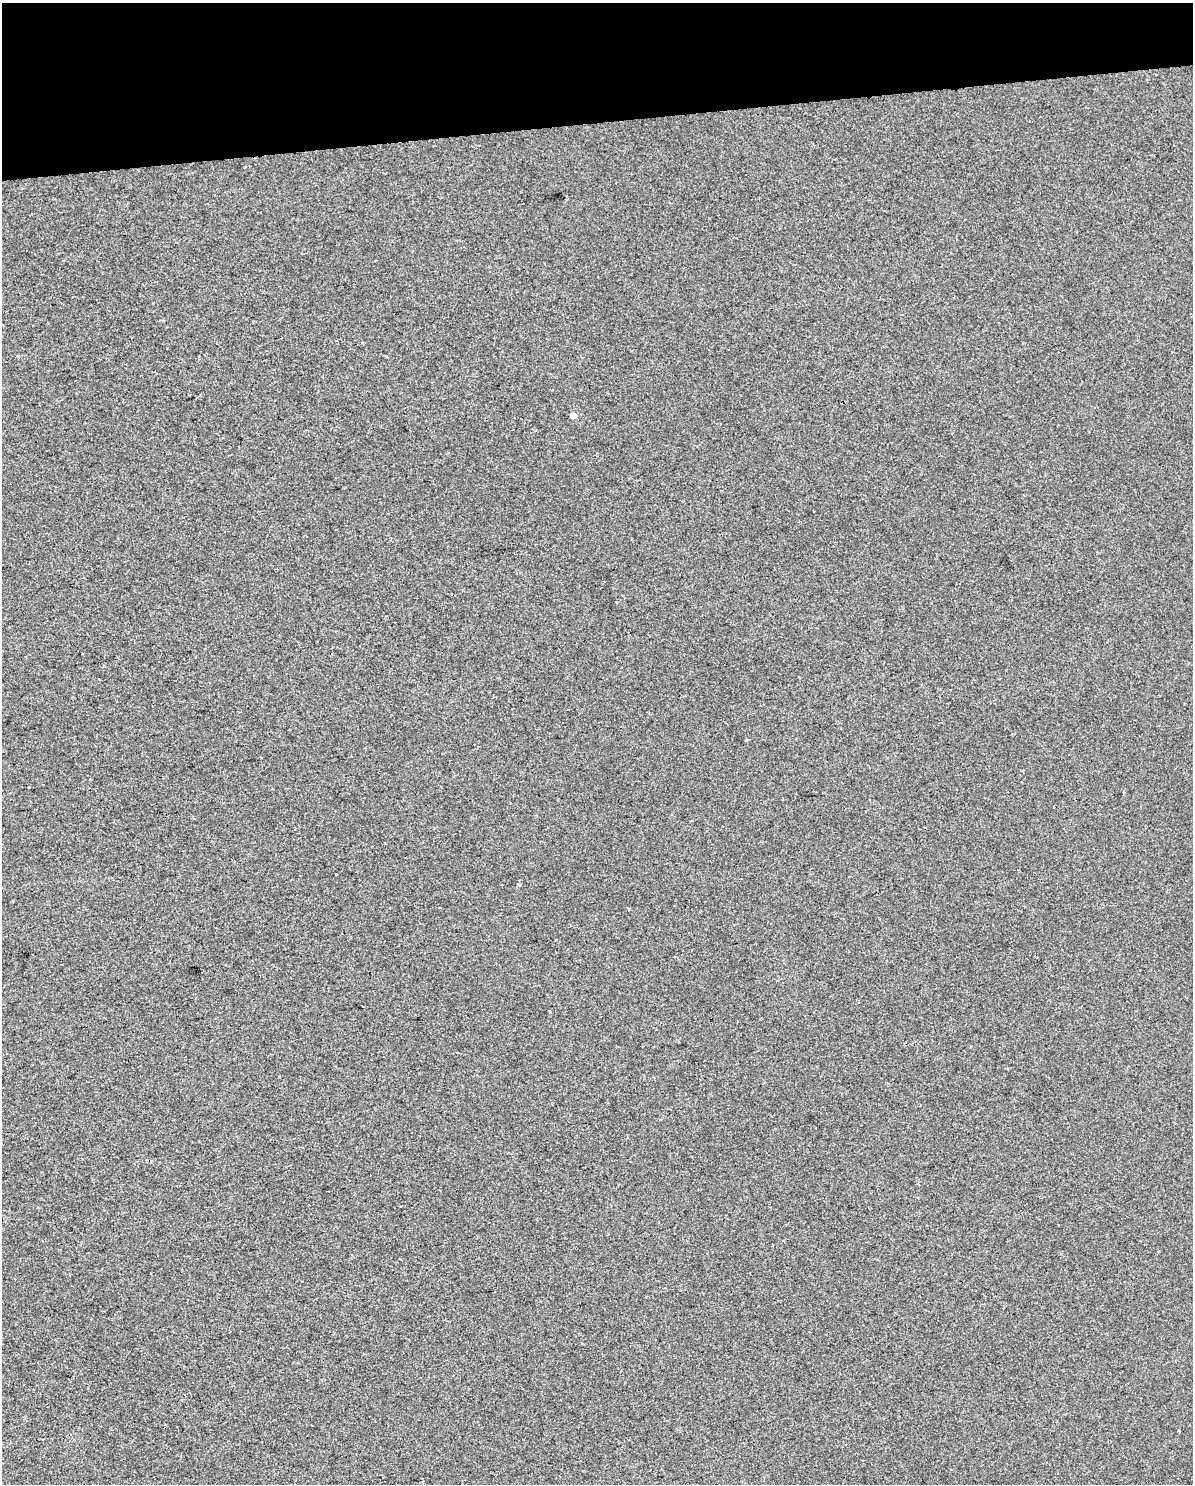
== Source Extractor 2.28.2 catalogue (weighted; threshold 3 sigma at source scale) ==
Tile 3 of 4 x 3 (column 3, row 1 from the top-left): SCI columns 2383-3573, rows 3028-4509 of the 4764 x 4529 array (HDU 1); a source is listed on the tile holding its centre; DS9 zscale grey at full resolution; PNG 1195 x 1486 px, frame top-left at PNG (2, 3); no overlay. Shown black and unused: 8% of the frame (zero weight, under 2 of 3 exposures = <1% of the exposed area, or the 3 px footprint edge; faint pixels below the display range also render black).
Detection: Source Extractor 2.28.2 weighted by HDU 2 'WHT'; one run over the whole footprint, this tile lists its part. Background -5.27e-04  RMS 0.0042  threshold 0.0187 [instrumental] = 3 sigma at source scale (4.5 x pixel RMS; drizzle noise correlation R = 1.50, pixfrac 1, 0.0396/0.0396 arcsec/px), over >= 5 px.
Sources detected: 5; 1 cosmic-ray / hot-pixel residue — not listed; the other 4 listed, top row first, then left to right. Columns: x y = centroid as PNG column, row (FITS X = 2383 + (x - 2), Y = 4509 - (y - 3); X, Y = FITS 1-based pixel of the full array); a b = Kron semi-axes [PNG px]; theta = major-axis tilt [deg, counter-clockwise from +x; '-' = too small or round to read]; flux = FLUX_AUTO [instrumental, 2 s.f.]
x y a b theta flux
574 415 4 4 - 3.8
549 1012 4 3 - 0.43
364 1353 3 2 - 0.62
1179 1430 3 3 - 0.85